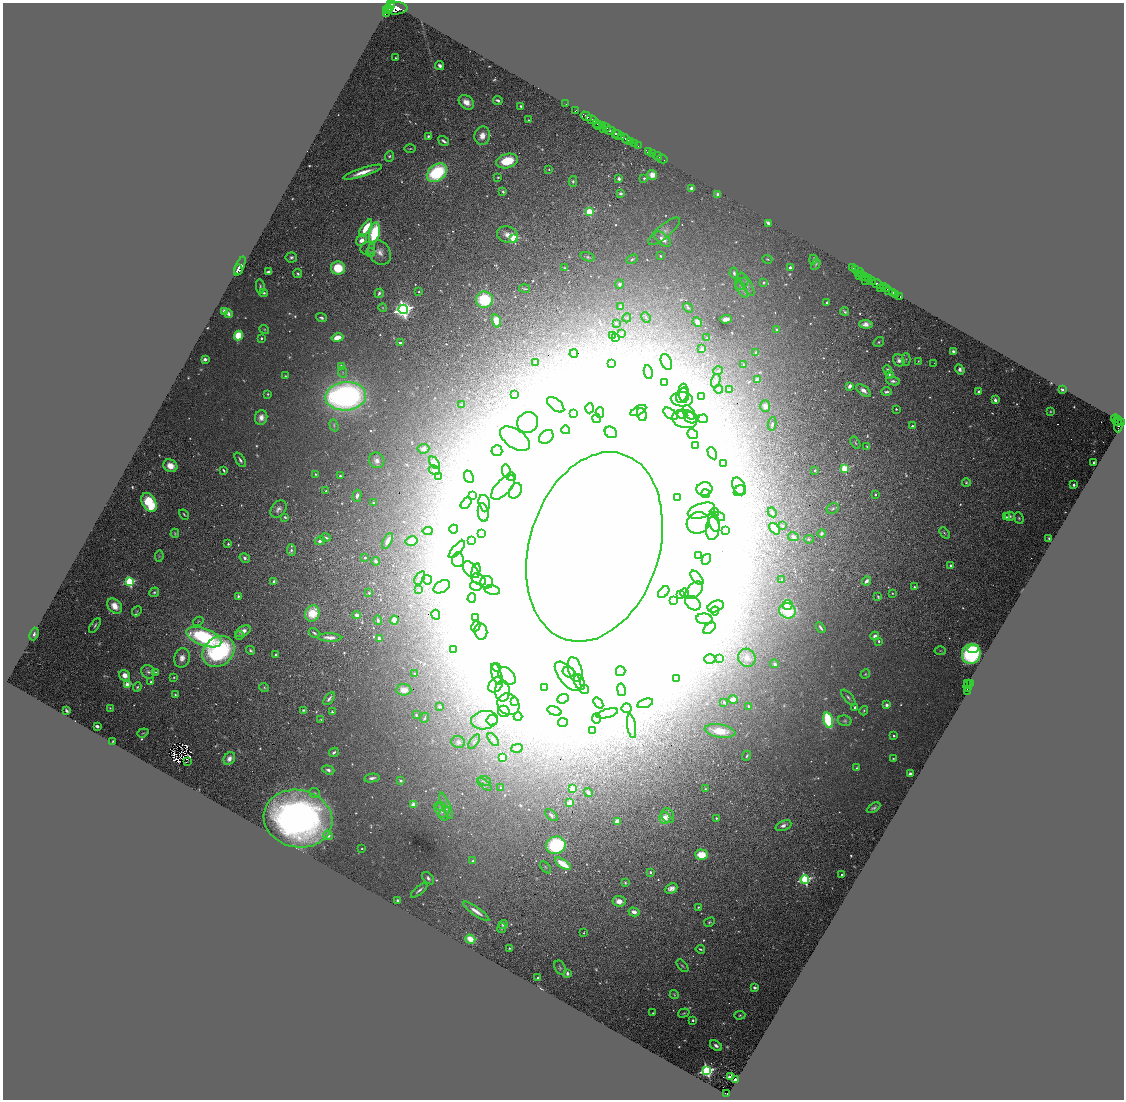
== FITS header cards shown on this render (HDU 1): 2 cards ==
NAXIS1  =                 2243
NAXIS2  =                 2195

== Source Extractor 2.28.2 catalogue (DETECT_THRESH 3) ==
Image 2243 x 2195 px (HDU 1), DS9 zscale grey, zoomed out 1/2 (1 PNG px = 2 x 2 image px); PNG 1126 x 1102 px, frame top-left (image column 2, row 2194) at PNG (3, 3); each listed source drawn as its Kron ellipse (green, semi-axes under 4 px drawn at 4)
Background 0.869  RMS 0.043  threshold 0.129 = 3 sigma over >= 5 px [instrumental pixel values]
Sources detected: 1102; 88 cannot appear on this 1/2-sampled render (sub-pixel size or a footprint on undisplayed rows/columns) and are neither listed nor drawn; of the other 1014, the 500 brightest by FLUX_AUTO listed and drawn (514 fainter detections omitted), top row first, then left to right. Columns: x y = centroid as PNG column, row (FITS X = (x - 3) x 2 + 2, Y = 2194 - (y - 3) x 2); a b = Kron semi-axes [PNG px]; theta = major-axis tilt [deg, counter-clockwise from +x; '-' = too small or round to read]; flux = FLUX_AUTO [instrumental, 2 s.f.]
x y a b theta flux
390 4 3 2 - 480
389 7 7 3 45 2100
396 8 11 6 4 4300
389 10 2 2 - 500
386 13 2 1 - 2500
396 58 3 2 - 11
440 65 5 4 - 38
498 100 5 3 - 25
466 102 8 6 -41 120
566 104 2 1 - 21
521 106 3 2 - 24
576 110 3 1 - 45
586 116 6 2 -32 1300
529 120 3 2 - 12
592 120 6 2 -27 1100
597 123 4 2 - 460
599 125 4 2 - 280
603 126 3 2 - 490
607 128 3 2 - 320
604 130 3 2 - 170
610 130 6 3 -11 800
615 133 4 2 - 1300
618 135 4 2 - 770
428 136 3 3 - 20
482 136 9 8 - 82
622 136 3 2 - 250
626 139 5 2 - 840
444 141 6 2 -34 29
630 142 3 2 - 340
634 143 3 1 - 86
638 146 2 2 - 62
410 149 6 3 0 13
648 151 3 2 - 23
653 154 3 1 - 190
389 156 5 4 - 20
657 156 4 1 - 230
662 159 5 1 - 220
507 161 11 7 15 310
549 169 3 2 - 10
363 172 20 3 18 140
437 173 11 8 37 900
652 175 5 5 - 84
498 177 3 2 - 11
644 178 3 2 - 14
619 179 3 2 - 60
573 181 5 4 - 19
692 188 3 3 - 43
503 192 3 2 - 19
621 193 4 3 - 29
718 194 3 3 - 49
589 212 3 3 - 640
768 223 4 3 - 36
366 228 10 4 57 220
664 231 20 6 39 70
374 233 11 5 76 770
507 235 11 8 -18 84
514 239 3 3 - 710
663 239 10 5 -40 97
362 240 6 5 - 56
368 248 7 6 - 19
370 252 4 4 - 18
380 253 13 10 -54 97
660 256 2 2 - 20
291 257 6 5 - 27
588 257 7 3 -17 17
632 259 6 3 28 12
767 259 5 3 - 11
813 259 5 2 - 15
816 264 6 2 61 13
240 266 10 3 67 2000
790 267 2 2 - 40
338 268 7 6 - 310
565 268 4 3 - 11
853 268 4 2 - 140
238 269 5 4 - 1700
856 270 2 2 - 160
269 272 4 3 - 47
734 273 5 3 - 22
859 273 5 2 - 500
298 274 4 3 - 18
862 274 2 1 - 240
860 276 2 2 - 250
865 276 3 2 - 480
869 278 3 1 - 430
866 280 3 1 - 100
872 281 4 3 - 1100
764 283 4 3 - 18
619 284 5 4 - 26
742 284 8 4 43 27
746 284 13 5 -60 38
878 284 6 3 -33 2100
260 287 7 3 -82 20
883 287 2 2 - 300
880 288 2 1 - 120
525 289 5 2 - 11
741 289 10 3 -61 24
886 289 4 2 - 590
889 290 2 2 - 350
419 292 2 2 - 11
892 292 3 2 - 300
264 293 4 3 - 19
379 293 5 3 - 25
896 294 3 2 - 66
900 296 3 2 - 96
484 300 8 8 - 530
827 302 2 2 - 21
621 307 2 2 - 77
383 308 4 4 - 10
688 308 5 3 - 15
403 310 4 4 - 5700
224 311 3 3 - 29
845 311 4 2 - 14
228 314 4 3 - 34
646 317 5 3 - 11
321 318 6 4 -21 24
627 318 4 4 - 13
726 319 6 3 4 59
496 321 7 4 -73 190
697 322 5 3 - 64
616 323 3 2 - 14
866 324 7 4 -4 56
264 329 5 4 - 14
777 330 4 3 - 19
621 334 3 3 - 16
238 335 5 4 - 320
613 335 3 3 - 210
261 338 2 2 - 22
337 338 6 4 11 130
616 338 3 3 - 350
707 338 4 3 - 11
879 342 6 3 37 15
400 343 4 2 - 35
702 349 2 2 - 92
953 351 3 3 - 29
574 353 4 3 - 12
756 353 3 2 - 88
205 359 2 2 - 130
906 359 6 4 -89 15
899 360 6 5 - 52
918 361 3 3 - 11
666 362 8 5 -66 43
535 363 4 3 - 48
934 363 2 1 - 12
612 364 2 2 - 16
744 364 3 2 - 22
341 366 3 3 - 60
960 369 5 4 - 36
887 370 5 3 - 25
718 371 4 3 - 11
343 372 5 3 - 13
648 372 7 4 -79 21
889 374 3 3 - 16
286 376 4 3 - 11
757 380 4 3 - 63
716 381 7 4 76 19
893 381 7 4 -10 27
664 382 3 3 - 11
850 386 4 3 - 37
719 389 4 3 - 13
1062 389 3 2 - 31
729 390 3 3 - 23
863 390 8 4 -38 61
979 391 3 3 - 36
886 392 5 3 - 22
684 393 9 5 -85 43
268 394 4 3 - 12
515 394 2 2 - 11
682 395 8 5 62 35
346 396 20 14 5 3800
701 397 3 3 - 16
682 399 11 7 -3 62
995 400 4 3 - 54
462 405 2 2 - 55
556 405 10 5 -39 54
765 406 6 5 - 46
589 408 5 3 - 35
896 409 2 2 - 16
638 410 8 4 29 68
1050 411 4 3 - 11
689 412 8 5 -52 41
574 413 2 2 - 15
600 413 5 4 - 12
642 414 6 4 -68 31
670 414 8 4 -35 34
682 414 5 4 - 22
261 417 7 6 - 71
691 418 7 5 -19 39
596 419 4 4 - 30
685 419 12 9 -14 120
703 419 5 4 - 12
1115 419 4 2 - 230
1117 421 5 2 - 300
528 422 11 10 - 110
1121 423 4 3 - 520
772 424 7 4 80 22
334 425 6 3 -73 13
1118 425 7 3 89 580
912 426 2 2 - 33
566 430 4 4 - 15
611 432 6 5 - 37
692 434 5 4 - 19
546 437 8 6 43 60
515 439 17 9 -34 150
855 443 7 3 -61 15
695 446 4 3 - 22
867 446 4 2 - 11
423 449 6 5 - 24
497 451 5 5 - 21
712 453 6 3 -62 18
240 460 8 3 -58 31
377 460 8 7 - 55
1093 462 2 2 - 12
435 463 7 4 -52 72
724 464 3 3 - 22
170 466 7 6 - 130
844 468 3 3 - 540
224 470 4 2 - 16
434 470 6 3 -29 39
815 470 2 2 - 20
506 471 6 4 -77 29
316 474 2 2 - 15
340 476 2 2 - 14
439 476 3 3 - 17
469 477 6 4 -68 23
511 477 4 4 - 20
966 483 4 4 - 15
1074 485 2 2 - 25
739 486 9 6 -63 36
503 487 15 7 46 110
704 489 8 7 - 40
326 491 4 3 - 15
515 491 8 6 60 60
739 491 6 5 - 19
706 494 4 3 - 17
875 494 2 2 - 19
357 496 6 4 74 30
472 496 4 3 - 14
678 498 2 2 - 22
149 502 10 6 -60 630
374 503 3 2 - 25
466 503 7 3 50 17
484 503 8 5 -75 67
833 508 6 5 - 20
279 509 9 6 51 44
701 511 14 7 18 110
714 512 4 4 - 23
772 512 5 3 - 12
483 513 9 5 -81 49
184 514 5 2 - 12
719 516 6 4 -18 28
1010 516 5 4 - 21
285 517 3 3 - 18
1006 517 2 2 - 11
1019 518 6 4 -67 16
714 522 10 5 -73 60
698 523 12 10 34 140
782 526 3 3 - 11
713 528 12 7 85 84
454 529 4 4 - 17
775 529 6 4 -49 130
725 530 4 3 - 11
428 531 5 3 - 33
175 533 4 4 - 12
821 533 4 3 - 22
944 533 6 3 -50 16
481 534 3 3 - 210
793 537 5 4 - 53
325 538 5 3 - 32
1049 538 4 2 - 17
809 539 5 3 - 14
320 541 5 3 - 42
388 541 8 3 63 80
412 541 6 4 13 81
471 541 4 4 - 25
228 544 3 3 - 17
594 547 97 65 73 660000
457 549 11 4 47 38
291 550 6 4 -85 22
159 556 6 3 84 11
699 556 4 4 - 14
245 558 5 4 - 29
365 558 3 3 - 26
706 559 6 4 60 20
458 560 7 6 - 40
376 561 4 3 - 35
951 566 3 2 - 27
471 570 10 6 -48 72
476 571 7 4 78 42
420 578 7 4 56 18
697 578 8 4 -49 35
427 580 5 4 - 26
479 580 8 5 -30 51
782 580 2 2 - 19
274 581 2 2 - 92
866 581 5 3 - 45
129 582 4 4 - 1100
487 582 6 6 - 45
476 586 6 4 -13 26
442 587 9 5 31 42
914 587 2 2 - 16
419 590 2 2 - 16
492 590 8 4 -11 78
694 590 10 6 45 74
154 592 5 4 - 18
664 592 7 4 46 38
369 593 3 2 - 21
685 593 5 3 - 18
892 593 2 2 - 11
680 594 4 3 - 23
238 596 2 2 - 18
878 596 3 2 - 11
472 598 5 4 - 16
674 601 2 2 - 21
693 603 8 6 -39 50
788 605 5 5 - 220
115 606 8 6 -46 150
716 606 8 5 22 46
137 611 5 4 - 14
715 611 4 3 - 12
787 611 8 7 - 470
312 613 8 7 - 330
357 615 4 4 - 35
436 615 5 4 - 13
475 617 4 3 - 11
704 619 8 5 -3 31
378 620 5 2 - 19
394 620 4 4 - 87
198 621 5 4 - 11
95 626 8 3 57 21
476 626 5 4 - 18
709 628 7 3 40 14
821 628 6 2 -58 23
243 631 8 5 30 66
481 632 8 6 -83 91
314 633 6 2 -31 17
34 634 6 4 70 36
239 635 5 4 - 10
875 636 4 3 - 50
204 637 18 8 -21 1300
329 637 12 3 -2 77
379 639 4 3 - 48
879 641 2 2 - 25
973 649 6 4 8 160
250 650 4 3 - 21
453 650 4 4 - 18
940 651 5 3 - 11
218 652 17 14 40 1600
276 654 2 2 - 30
971 654 10 9 - 1300
182 658 10 7 76 70
719 658 2 2 - 13
747 658 9 8 - 62
710 659 5 5 - 19
775 664 4 4 - 24
497 668 4 4 - 17
575 670 13 6 -75 130
621 671 5 5 - 31
148 672 7 6 - 32
156 672 4 3 - 11
568 672 6 5 - 40
415 673 3 3 - 11
497 674 11 5 -71 51
865 674 5 3 - 12
125 675 6 5 - 87
507 676 10 7 -46 79
568 676 18 8 -49 190
174 677 3 3 - 11
677 679 4 3 - 19
151 682 3 3 - 19
579 682 8 5 -68 46
127 684 3 3 - 260
967 684 2 1 - 40
971 684 3 2 - 480
496 685 8 6 47 62
968 686 6 3 88 590
137 687 5 3 - 16
264 688 5 4 - 13
544 688 3 3 - 10
584 689 4 4 - 30
404 690 7 5 -2 110
621 690 6 1 -78 12
502 691 10 7 -89 87
967 692 3 2 - 17
175 695 3 3 - 17
848 697 9 3 -49 21
329 699 7 3 50 33
563 699 6 4 21 24
733 699 4 3 - 100
514 702 4 3 - 20
724 702 3 2 - 21
598 703 6 4 -50 14
645 703 8 3 17 18
508 704 11 10 - 350
887 705 4 4 - 35
440 706 3 2 - 13
748 706 2 2 - 31
855 707 2 2 - 38
110 708 3 3 - 10
627 708 5 5 - 22000
303 710 3 2 - 16
67 711 4 2 - 26
504 711 6 5 - 32
554 711 7 4 -18 30
864 711 5 3 - 11
332 712 2 2 - 17
607 713 11 2 16 21
416 715 3 2 - 13
518 717 4 3 - 80
425 718 5 3 - 13
596 719 5 3 - 15
321 720 4 3 - 10
484 720 13 9 9 160
492 720 5 5 - 29
828 720 8 4 -73 910
845 721 7 5 -12 19
563 722 5 4 - 20
97 726 3 2 - 28
632 726 12 3 -80 27
593 730 2 2 - 16
720 731 15 6 -9 180
143 733 6 2 19 11
894 736 2 2 - 33
493 740 8 3 -53 14
113 741 3 3 - 13
458 742 7 5 -20 32
474 742 8 4 55 17
517 748 6 3 15 21
334 752 5 3 - 20
747 756 5 3 - 16
502 757 3 3 - 270
229 758 7 5 58 67
893 758 2 2 - 13
187 762 3 1 - 13
856 768 4 3 - 12
328 770 6 3 -19 32
910 774 3 3 - 85
372 778 8 3 10 36
401 781 3 3 - 17
485 781 6 4 -19 21
484 784 8 3 -37 16
501 787 3 2 - 11
573 789 3 3 - 380
705 789 2 2 - 11
315 793 5 5 - 19
588 793 5 3 - 22
569 803 3 3 - 360
413 805 3 3 - 200
441 806 5 3 - 12
446 806 14 4 -67 38
874 808 7 3 31 29
441 812 10 5 -59 32
444 812 6 3 44 19
551 815 7 4 -41 28
668 816 8 6 -62 54
665 818 5 5 - 92
716 818 3 3 - 16
298 819 34 28 -12 5600
617 821 4 4 - 96
783 826 8 4 23 45
328 835 5 4 - 57
556 845 10 8 17 820
362 849 2 2 - 14
701 855 6 5 - 230
473 861 2 2 - 29
563 864 9 3 -35 310
545 867 7 3 -51 11
650 872 2 2 - 40
842 875 2 2 - 49
428 878 7 4 -47 29
805 879 4 4 - 1600
625 883 3 2 - 12
671 889 6 5 - 53
419 890 10 2 40 24
398 900 3 3 - 20
619 901 6 5 - 87
698 907 3 3 - 11
476 911 15 3 -35 77
634 912 5 3 - 49
709 922 6 4 29 18
503 924 5 4 - 26
502 928 5 3 - 14
584 933 3 2 - 12
470 939 5 3 - 210
509 948 2 2 - 13
700 949 5 2 - 17
682 966 7 2 -49 12
560 967 7 5 -63 18
567 973 3 2 - 110
538 978 2 2 - 43
755 988 3 2 - 30
674 995 5 3 - 12
653 1013 2 2 - 13
684 1013 6 3 17 12
740 1015 5 4 - 17
693 1020 2 2 - 30
716 1046 7 4 -35 36
707 1071 4 4 - 2400
730 1076 4 2 - 110
735 1079 2 2 - 28
727 1094 3 2 - 140
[514 fainter detections neither listed nor drawn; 88 sub-pixel or undisplayed-footprint detections neither listed nor drawn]